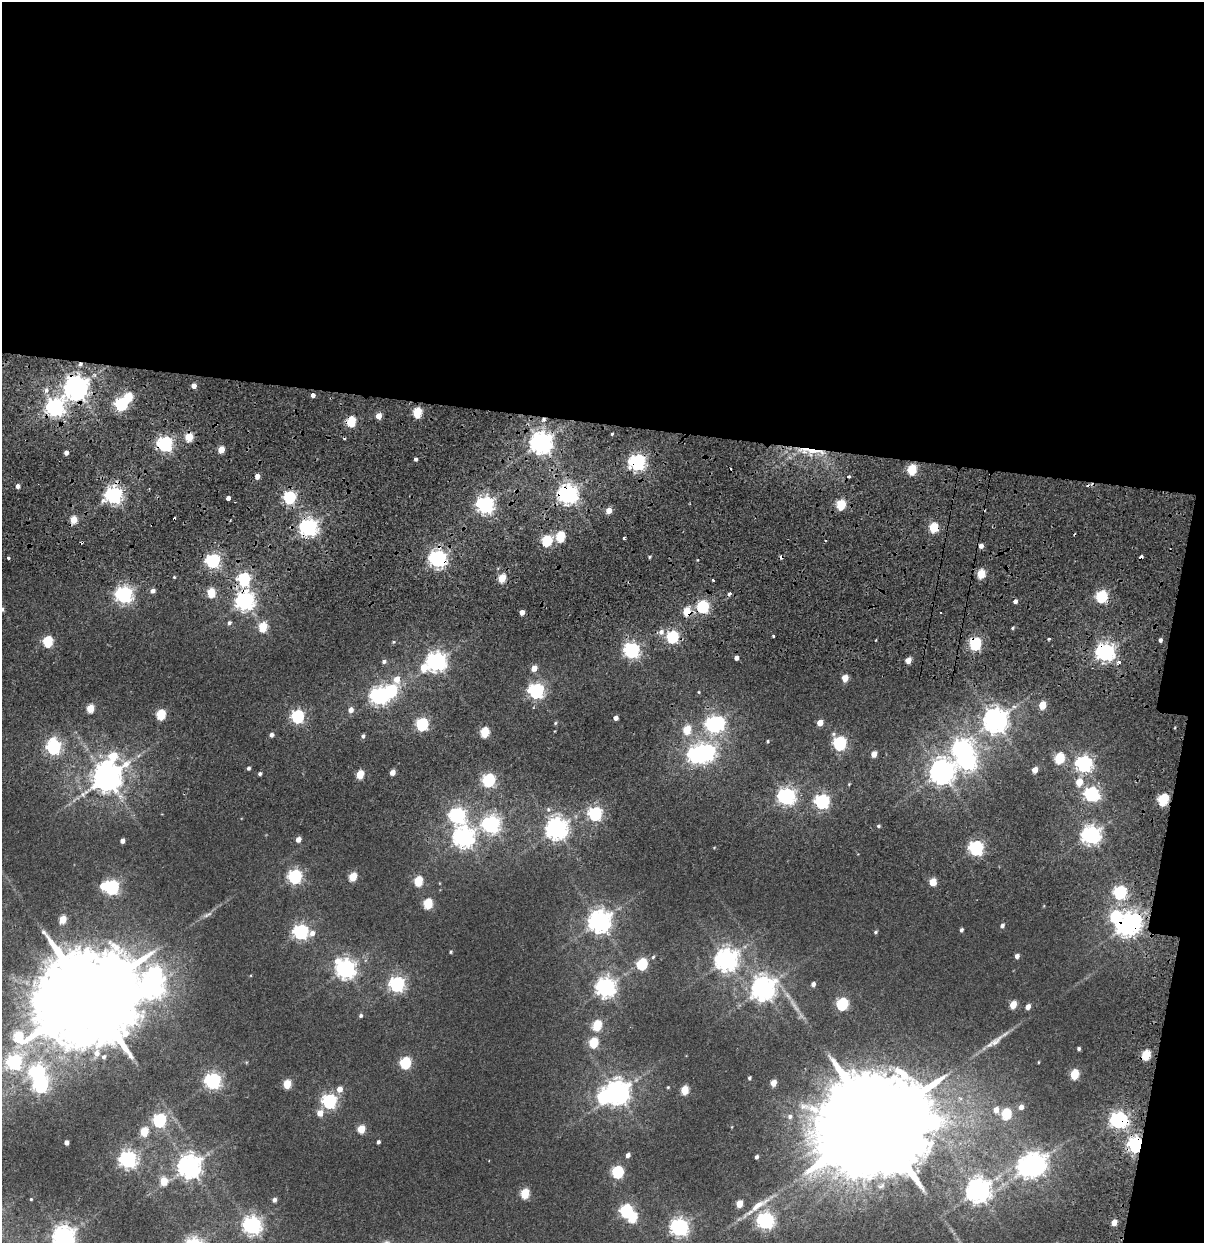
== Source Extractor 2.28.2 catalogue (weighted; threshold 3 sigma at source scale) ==
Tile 4 of 4 x 4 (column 4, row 1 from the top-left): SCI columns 3846-5047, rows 4631-5871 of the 5173 x 6321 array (HDU 1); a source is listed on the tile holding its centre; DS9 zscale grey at full resolution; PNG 1206 x 1245 px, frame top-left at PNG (2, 2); no overlay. Shown black and unused: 36% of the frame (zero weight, under 2 of 5 exposures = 17% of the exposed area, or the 3 px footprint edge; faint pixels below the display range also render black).
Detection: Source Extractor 2.28.2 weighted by HDU 2 'WHT'; one run over the whole footprint, this tile lists its part. Background 0.0107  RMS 0.0055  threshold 0.0249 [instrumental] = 3 sigma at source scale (4.5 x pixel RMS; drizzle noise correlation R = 1.50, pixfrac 1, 0.0396/0.0396 arcsec/px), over >= 5 px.
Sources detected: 233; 11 inside a brighter object's white glare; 12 cosmic-ray / hot-pixel residue — not listed; the other 210 listed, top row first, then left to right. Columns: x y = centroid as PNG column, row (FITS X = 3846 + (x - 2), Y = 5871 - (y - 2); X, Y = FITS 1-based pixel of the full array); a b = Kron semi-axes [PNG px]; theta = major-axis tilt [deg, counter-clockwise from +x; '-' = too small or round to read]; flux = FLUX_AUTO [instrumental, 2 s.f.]
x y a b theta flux
80 364 5 4 - 1.1
194 386 4 4 - 3.9
75 388 8 7 - 510
46 390 7 5 87 1.7
313 395 4 4 - 6.5
121 404 6 5 - 70
55 408 7 6 - 210
417 412 5 5 - 26
379 416 4 4 - 5.9
543 419 5 4 - 1.1
351 421 5 5 - 30
612 434 3 3 - 0.48
189 437 5 5 - 15
541 443 8 7 - 340
165 444 6 6 - 140
221 449 5 4 - 9
813 451 33 6 -1 9.8
66 453 4 4 - 1.8
416 459 3 3 - 1.1
637 462 6 6 - 160
912 469 6 5 - 23
257 476 5 4 - 3.3
18 486 4 4 - 1.9
568 494 7 6 - 290
113 495 6 6 - 210
289 497 6 5 - 73
228 498 3 3 - 9.5
841 504 5 5 - 29
485 505 6 6 - 200
609 510 5 4 - 5.6
308 527 6 6 - 220
933 527 5 5 - 24
560 537 5 5 - 28
624 538 3 3 - 1
547 541 5 5 - 40
981 546 5 4 - 2.6
8 558 3 3 - 4.9
438 559 6 6 - 200
213 561 6 6 - 110
981 574 5 5 - 19
174 577 3 3 - 0.49
502 578 5 5 - 15
244 579 6 5 - 72
713 580 3 3 - 3.2
153 591 5 4 - 2.2
211 592 5 5 - 18
124 595 6 6 - 190
1101 597 6 5 - 55
245 601 7 7 - 250
1015 601 4 4 - 1.5
702 607 6 5 - 64
2 609 5 4 - 1
522 612 4 4 - 3.4
941 613 2 2 - 0.76
229 623 5 5 - 1.1
263 627 5 5 - 22
1012 628 5 3 - 0.56
661 632 7 6 - 2.5
773 636 3 3 - 1.9
672 637 6 5 - 63
1049 639 3 3 - 1
1160 640 4 4 - 1.4
48 641 6 5 - 32
975 644 6 5 - 64
632 650 6 6 - 140
1105 652 7 7 - 240
736 658 4 4 - 2.1
908 660 4 4 - 5.5
384 661 5 5 - 1.2
436 661 7 7 - 270
1119 662 5 4 - 1.3
424 668 7 6 - 9.6
534 668 5 4 - 5.2
845 678 5 4 - 6.7
397 679 7 6 - 5.3
536 691 6 6 - 140
699 692 4 3 - 0.39
379 696 7 6 - 200
1042 705 5 4 - 12
90 708 5 5 - 14
351 710 5 5 - 2.9
161 714 6 5 - 26
297 716 6 6 - 86
616 718 4 4 - 2.2
995 720 8 7 - 520
555 723 4 4 - 0.62
820 723 5 4 - 6
422 724 6 5 - 67
713 724 7 5 -85 120
687 730 6 5 - 14
484 732 6 5 - 24
271 735 4 4 - 1.7
363 736 4 4 - 1.1
768 741 4 3 - 0.55
839 743 6 6 - 78
53 747 7 6 - 120
961 749 8 7 - 220
707 752 7 6 - 170
874 754 5 4 - 5.2
113 756 8 7 - 16
1059 758 6 5 - 30
1084 764 7 6 - 160
248 768 4 4 - 1.1
1035 770 5 4 - 4.7
392 772 4 4 - 4.4
941 772 8 8 - 470
260 774 4 4 - 0.99
360 774 5 5 - 15
106 777 9 8 - 870
489 780 6 6 - 80
1079 782 6 5 - 7.8
1091 794 6 6 - 98
786 796 7 6 - 190
1163 800 6 5 - 41
822 801 6 6 - 110
595 814 6 6 - 83
457 815 7 7 - 130
491 824 7 7 - 180
878 826 4 4 - 0.79
556 829 7 7 - 370
1090 835 7 7 - 250
464 837 7 7 - 310
298 839 5 4 - 3.3
122 841 4 4 - 2.5
976 848 6 6 - 110
295 876 6 6 - 98
353 877 6 5 - 14
418 881 6 5 - 22
933 882 5 5 - 11
112 887 6 6 - 110
1120 892 6 6 - 70
428 903 6 5 - 26
207 915 16 4 27 1.9
1115 916 8 7 - 41
63 919 5 4 - 9.4
599 921 8 7 - 420
1002 926 5 4 - 1.5
1126 926 7 6 - 280
961 930 4 4 - 1.1
300 932 6 6 - 120
875 932 5 4 - 0.7
312 933 8 7 - 2.8
451 952 4 3 - 0.56
1017 956 5 4 - 2.1
726 960 8 7 - 390
642 964 6 5 - 37
345 969 8 7 - 270
152 984 31 11 72 400
397 984 7 6 - 110
813 984 5 4 - 1.7
605 987 7 7 - 280
763 989 8 8 - 430
89 996 30 23 51 14000
842 1004 6 5 - 50
1013 1005 5 4 - 8.4
1028 1007 5 4 - 3
361 1016 5 4 - 0.92
597 1025 6 5 - 25
996 1041 23 8 43 4.5
593 1043 6 5 - 25
1079 1049 3 3 - 0.85
96 1053 9 8 - 3.5
1146 1055 6 5 - 21
104 1057 6 5 - 1.3
14 1062 7 6 - 110
405 1063 6 5 - 45
37 1073 7 6 - 130
1074 1074 6 5 - 23
749 1078 4 3 - 0.75
213 1081 6 6 - 160
773 1083 5 4 - 5
287 1084 5 5 - 15
41 1086 7 6 - 99
668 1087 4 4 - 0.5
339 1089 6 6 - 4
685 1090 5 5 - 15
617 1093 8 7 - 490
329 1101 6 6 - 100
1021 1107 6 5 - 2.6
996 1110 6 6 - 3.5
320 1113 6 6 - 5.4
1006 1114 6 5 - 27
790 1116 7 6 - 1.7
159 1120 6 6 - 77
1119 1120 7 6 - 170
876 1123 36 26 71 25000
361 1129 5 5 - 13
144 1132 5 5 - 16
67 1142 4 4 - 2.3
378 1142 4 3 - 1
1135 1145 7 6 - 150
628 1155 5 4 - 1.9
757 1157 4 3 - 1.1
128 1159 7 6 - 200
1035 1163 8 7 - 290
189 1166 8 7 - 480
618 1172 6 5 - 54
163 1181 5 5 - 13
977 1191 8 8 - 450
525 1194 5 5 - 23
31 1199 3 2 - 0.46
274 1200 5 4 - 1.7
739 1204 5 4 - 8.5
757 1206 48 8 37 11
626 1210 6 6 - 66
765 1221 7 7 - 170
1114 1223 5 4 - 3.9
252 1225 7 7 - 210
679 1227 7 7 - 210
63 1237 8 7 - 370
Overlapping masked pixels (flux is a lower limit): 23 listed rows (the first 20) at x y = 80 364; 75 388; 55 408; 543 419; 351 421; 541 443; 165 444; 813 451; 637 462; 568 494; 308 527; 933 527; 438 559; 244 579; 245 601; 702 607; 975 644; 1105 652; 1163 800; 1115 916
Isophote crosses this tile's border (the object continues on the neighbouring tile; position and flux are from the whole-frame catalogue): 2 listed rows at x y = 2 609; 63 1237